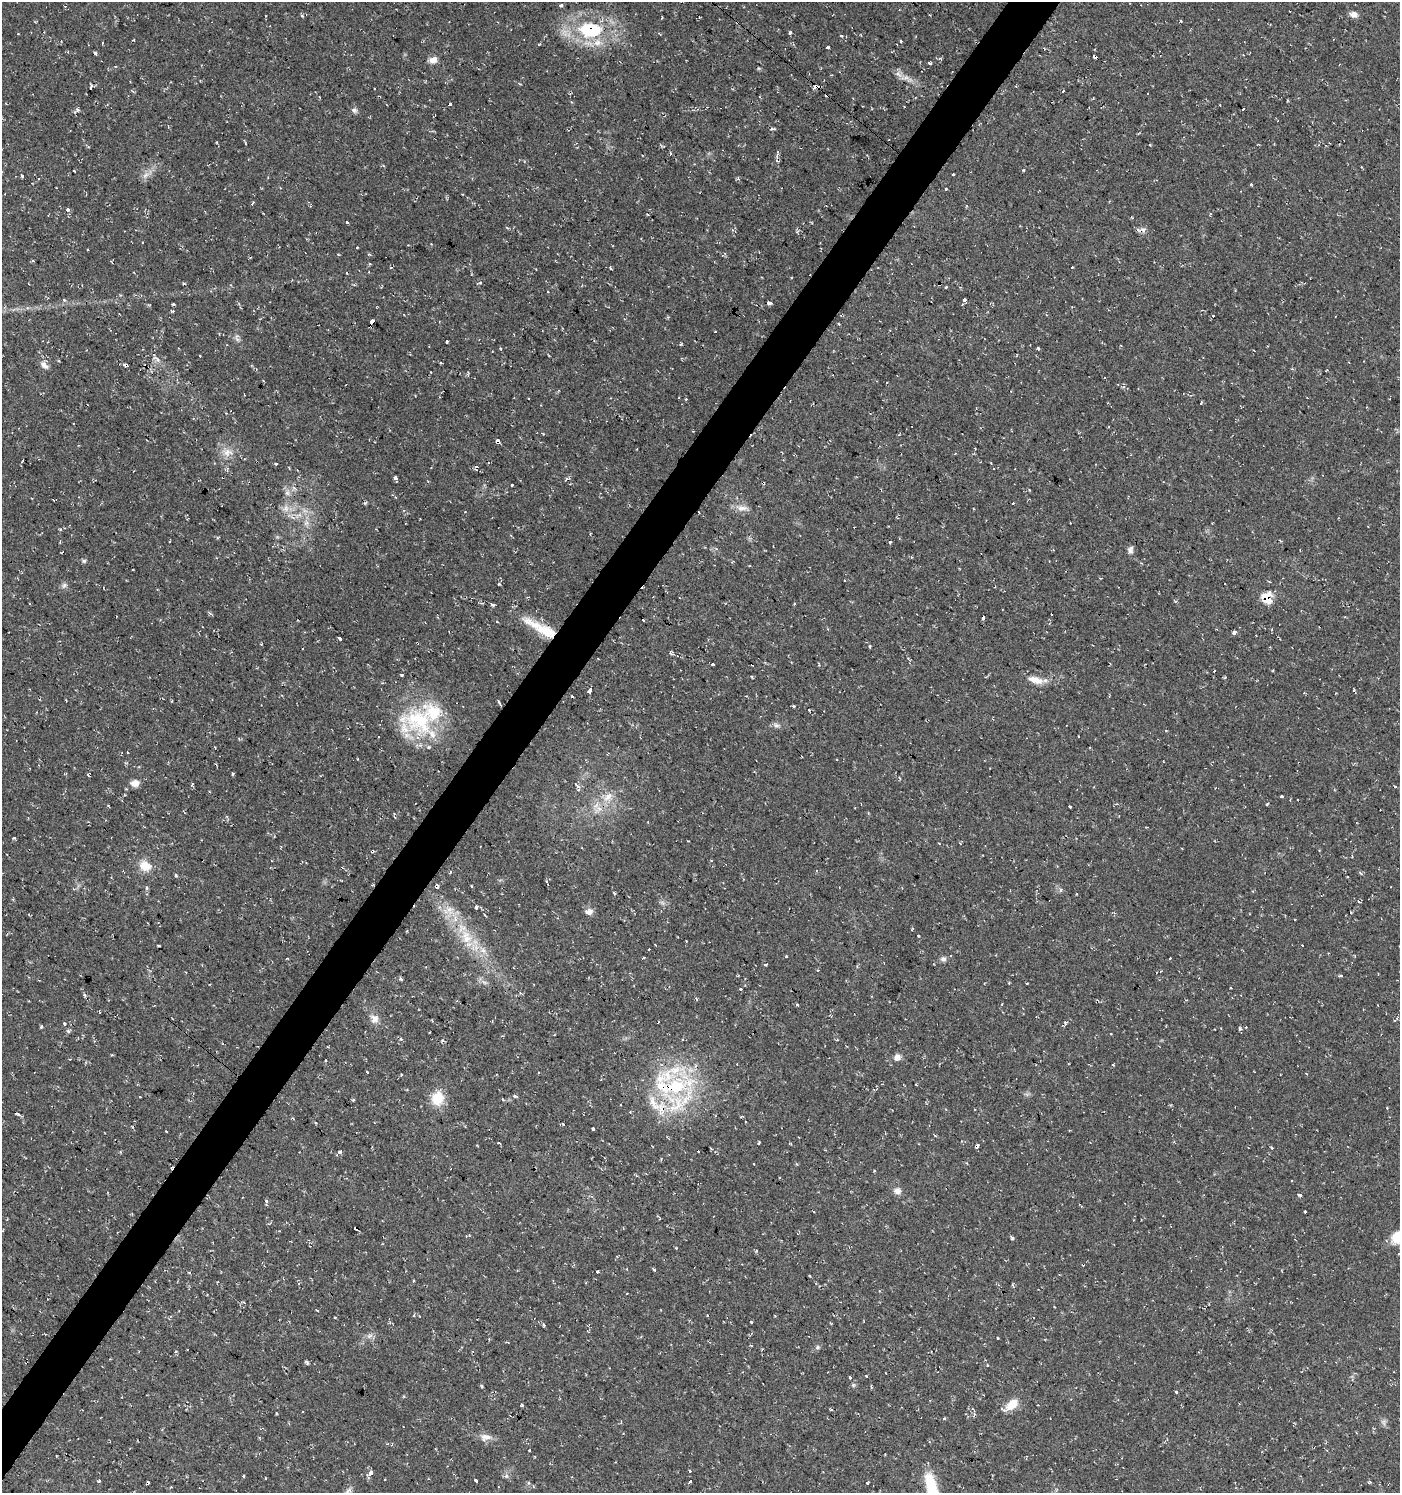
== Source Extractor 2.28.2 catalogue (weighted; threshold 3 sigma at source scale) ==
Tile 7 of 4 x 4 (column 3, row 2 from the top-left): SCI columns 3037-4434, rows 2985-4475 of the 6010 x 5973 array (HDU 1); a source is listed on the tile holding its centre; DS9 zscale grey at full resolution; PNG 1402 x 1495 px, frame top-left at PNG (2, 2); no overlay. Shown black and unused: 4% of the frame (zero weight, under 2 of 3 exposures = <1% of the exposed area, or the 3 px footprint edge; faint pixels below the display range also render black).
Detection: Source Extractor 2.28.2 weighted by HDU 2 'WHT'; one run over the whole footprint, this tile lists its part. Background 0.0375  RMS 0.004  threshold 0.018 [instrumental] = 3 sigma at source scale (4.5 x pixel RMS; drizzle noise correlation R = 1.50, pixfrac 1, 0.0396/0.0396 arcsec/px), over >= 5 px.
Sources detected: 300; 46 cosmic-ray / hot-pixel residue — not listed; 11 inside a brighter listed object's ellipse — not listed separately; the other 243 listed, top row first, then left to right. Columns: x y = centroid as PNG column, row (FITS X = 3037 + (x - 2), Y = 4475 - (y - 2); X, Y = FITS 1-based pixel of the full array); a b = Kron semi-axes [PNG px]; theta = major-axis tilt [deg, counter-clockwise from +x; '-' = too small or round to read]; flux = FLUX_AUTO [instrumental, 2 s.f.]
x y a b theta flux
561 5 4 4 - 0.67
1354 14 9 6 -7 2.1
302 16 5 4 - 0.59
1181 21 4 3 - 0.34
590 30 32 20 -5 28
790 32 4 3 - 0.79
841 36 3 3 - 0.77
901 41 3 3 - 2
102 43 3 2 - 0.33
828 47 3 3 - 3.4
95 53 4 3 - 3
1243 55 3 3 - 0.33
1095 57 5 3 - 3.6
433 60 10 7 21 2.6
929 63 3 3 - 1.8
898 74 9 6 -35 1.8
831 75 3 2 - 0.31
816 86 4 3 - 4.9
1063 91 3 2 - 0.46
450 104 3 3 - 4.1
1243 109 3 3 - 1.6
77 110 7 4 0 0.79
354 110 8 6 -11 1.1
772 129 8 3 -4 0.53
1150 145 4 2 - 0.38
670 153 4 3 - 0.43
777 153 11 3 77 1
1023 170 3 3 - 0.37
74 171 3 3 - 0.74
953 174 3 3 - 0.94
145 175 10 5 28 1.8
22 176 4 3 - 0.64
1251 185 3 2 - 0.56
946 190 3 3 - 1.5
68 210 3 3 - 4.5
1132 217 4 3 - 0.44
347 222 3 3 - 2.1
142 242 3 2 - 0.47
408 245 3 2 - 0.23
338 254 4 3 - 0.39
368 254 4 3 - 0.66
33 260 3 3 - 1.2
347 273 3 3 - 0.45
480 283 4 4 - 0.57
184 284 4 3 - 0.41
946 287 3 3 - 0.98
548 291 3 2 - 0.58
64 300 3 3 - 1.1
964 300 4 3 - 3.9
768 303 4 3 - 2.2
173 304 3 3 - 0.79
962 304 3 3 - 0.49
1213 316 3 2 - 0.82
372 321 4 3 - 8.5
839 324 4 2 - 0.4
715 332 3 2 - 0.25
237 339 7 4 -19 0.85
447 341 4 3 - 1.5
178 348 4 2 - 0.26
1038 348 3 3 - 1.4
500 349 3 3 - 0.72
157 359 14 6 -39 1.8
124 364 4 3 - 1
44 365 11 6 -42 2
1326 371 3 2 - 0.34
1201 404 4 3 - 0.58
543 434 4 3 - 0.32
898 435 4 3 - 0.36
498 441 4 4 - 9.9
227 452 13 10 63 3.6
276 464 3 3 - 1.1
476 469 4 4 - 0.92
395 478 5 3 - 4.3
763 483 4 3 - 2.5
512 485 3 3 - 2.1
1029 490 3 3 - 0.61
288 493 7 4 71 1
1013 503 3 2 - 0.49
742 508 17 7 -2 2.9
286 509 8 6 -12 1.8
306 523 7 5 1 1.1
60 529 4 4 - 0.56
890 542 4 3 - 0.92
1130 550 10 7 81 1.5
61 552 3 2 - 0.35
84 561 6 5 - 0.7
845 580 3 3 - 1.4
499 584 3 3 - 0.82
64 585 8 7 - 1.2
1267 598 10 8 -88 9.2
492 605 4 3 - 2.5
1052 613 3 3 - 2.9
211 614 6 3 -28 0.7
643 620 3 3 - 1
497 621 3 3 - 1.7
541 628 50 11 -29 13
828 629 4 3 - 0.35
1234 632 3 3 - 11
340 638 4 3 - 1.8
261 644 3 3 - 0.33
870 647 5 3 - 0.48
302 649 3 2 - 0.39
671 654 9 4 -20 0.8
712 664 4 3 - 2.8
1273 670 3 2 - 0.31
401 675 3 3 - 1.2
1035 680 20 9 -15 4.2
590 690 4 3 - 34
499 703 8 2 -63 0.65
793 706 3 2 - 0.52
809 710 3 3 - 0.55
419 721 52 34 -18 36
776 725 9 7 -12 1.3
1163 762 3 2 - 0.54
233 773 3 3 - 2.6
135 783 11 8 6 2.6
192 785 6 4 79 0.55
577 786 8 5 -32 1.6
1395 787 3 3 - 1.5
1282 796 3 3 - 0.87
608 797 16 7 48 3.8
1267 804 3 3 - 1.2
1070 807 3 3 - 1.4
184 813 4 3 - 0.43
14 838 4 4 - 0.43
939 843 3 2 - 0.32
372 851 4 3 - 1
145 866 16 12 -21 5.8
342 867 4 3 - 0.37
450 873 4 3 - 0.46
176 875 5 4 - 0.49
1347 877 3 2 - 0.62
548 884 5 3 - 0.87
471 886 3 3 - 0.73
147 887 3 3 - 1.1
1060 890 4 4 - 1.6
614 893 3 3 - 0.86
1359 901 4 3 - 0.82
476 907 3 3 - 4.5
450 910 13 11 87 4.7
589 912 10 8 20 2.1
1351 913 2 2 - 0.45
624 920 3 3 - 0.28
918 936 3 3 - 0.89
466 937 22 14 -72 10
655 945 3 2 - 0.41
1302 945 2 2 - 0.32
159 946 3 2 - 0.34
649 949 3 3 - 1.2
483 950 9 6 -53 1.9
786 956 3 3 - 0.5
644 957 3 3 - 0.58
1170 958 3 2 - 0.69
287 959 4 2 - 0.31
943 959 8 6 -23 1.2
766 965 4 3 - 0.58
1341 975 5 3 - 0.53
400 979 4 3 - 0.78
1027 983 3 2 - 0.34
1231 987 3 2 - 0.49
740 989 3 2 - 0.76
85 995 6 3 -69 0.51
696 999 6 2 -44 0.4
457 1001 4 3 - 0.45
797 1004 4 4 - 0.45
375 1019 11 10 - 2.7
64 1023 3 3 - 0.95
41 1027 3 3 - 1.5
1240 1028 5 4 - 0.66
1215 1029 2 2 - 0.28
68 1031 6 5 - 0.62
429 1032 3 2 - 0.44
401 1039 4 4 - 0.6
442 1040 5 3 - 0.5
897 1057 9 8 - 2
325 1060 3 3 - 1.2
1113 1065 3 3 - 1
367 1072 3 3 - 0.92
1306 1074 3 2 - 0.45
401 1075 3 3 - 0.52
916 1085 3 2 - 0.45
675 1086 56 33 31 45
514 1096 5 3 - 0.71
140 1097 3 3 - 0.51
437 1098 17 15 70 8.1
353 1100 3 3 - 0.57
946 1109 4 3 - 0.42
975 1109 3 3 - 0.73
17 1114 6 3 -27 1.7
293 1118 3 3 - 0.43
563 1124 5 3 - 0.61
593 1129 4 3 - 1.8
498 1143 3 3 - 2.4
759 1143 4 3 - 1.2
976 1146 4 3 - 3.7
1272 1148 3 3 - 1
340 1152 4 3 - 1.3
1292 1181 3 2 - 0.31
897 1191 10 9 - 2.1
1299 1195 4 3 - 0.7
267 1201 5 3 - 0.61
1304 1212 3 3 - 1.5
357 1229 5 3 - 4.4
1398 1236 17 11 39 8.8
1012 1239 5 3 - 0.44
654 1270 4 3 - 1.5
597 1272 3 3 - 0.95
413 1281 4 3 - 0.3
207 1294 3 2 - 0.34
317 1310 3 2 - 0.74
414 1315 4 3 - 0.75
775 1315 3 2 - 0.49
751 1322 3 3 - 1.9
544 1325 3 3 - 1.3
370 1336 9 3 44 0.85
997 1338 3 3 - 1.8
817 1347 6 4 -48 0.6
187 1349 3 2 - 0.29
307 1363 5 4 - 0.63
866 1376 3 3 - 1
850 1377 3 3 - 1.9
853 1385 6 5 - 0.65
482 1386 3 3 - 0.48
1176 1392 3 3 - 0.93
1012 1404 15 9 39 6
522 1405 3 3 - 1.3
831 1409 4 2 - 0.45
276 1413 4 2 - 0.35
944 1418 3 3 - 4.1
486 1437 17 9 3 2.8
529 1451 3 3 - 2.2
690 1471 3 3 - 1.4
371 1473 5 3 - 3.7
243 1476 3 3 - 1.3
506 1476 6 4 72 0.69
476 1480 3 3 - 2.6
99 1481 3 3 - 1.7
690 1481 3 3 - 2.6
1370 1482 4 3 - 0.66
528 1483 3 3 - 1.7
867 1483 3 3 - 0.91
931 1486 22 12 -77 10
348 1492 11 8 84 1.7
Overlapping masked pixels (flux is a lower limit): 14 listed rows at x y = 590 30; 1095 57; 816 86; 498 441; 763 483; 1267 598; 1052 613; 541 628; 499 703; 372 851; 675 1086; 17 1114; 976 1146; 357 1229
Isophote crosses this tile's border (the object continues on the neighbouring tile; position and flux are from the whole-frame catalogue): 2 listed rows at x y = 1398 1236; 348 1492
Unlisted compact peaks at least as high as the median listed source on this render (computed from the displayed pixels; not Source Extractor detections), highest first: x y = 1065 1023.